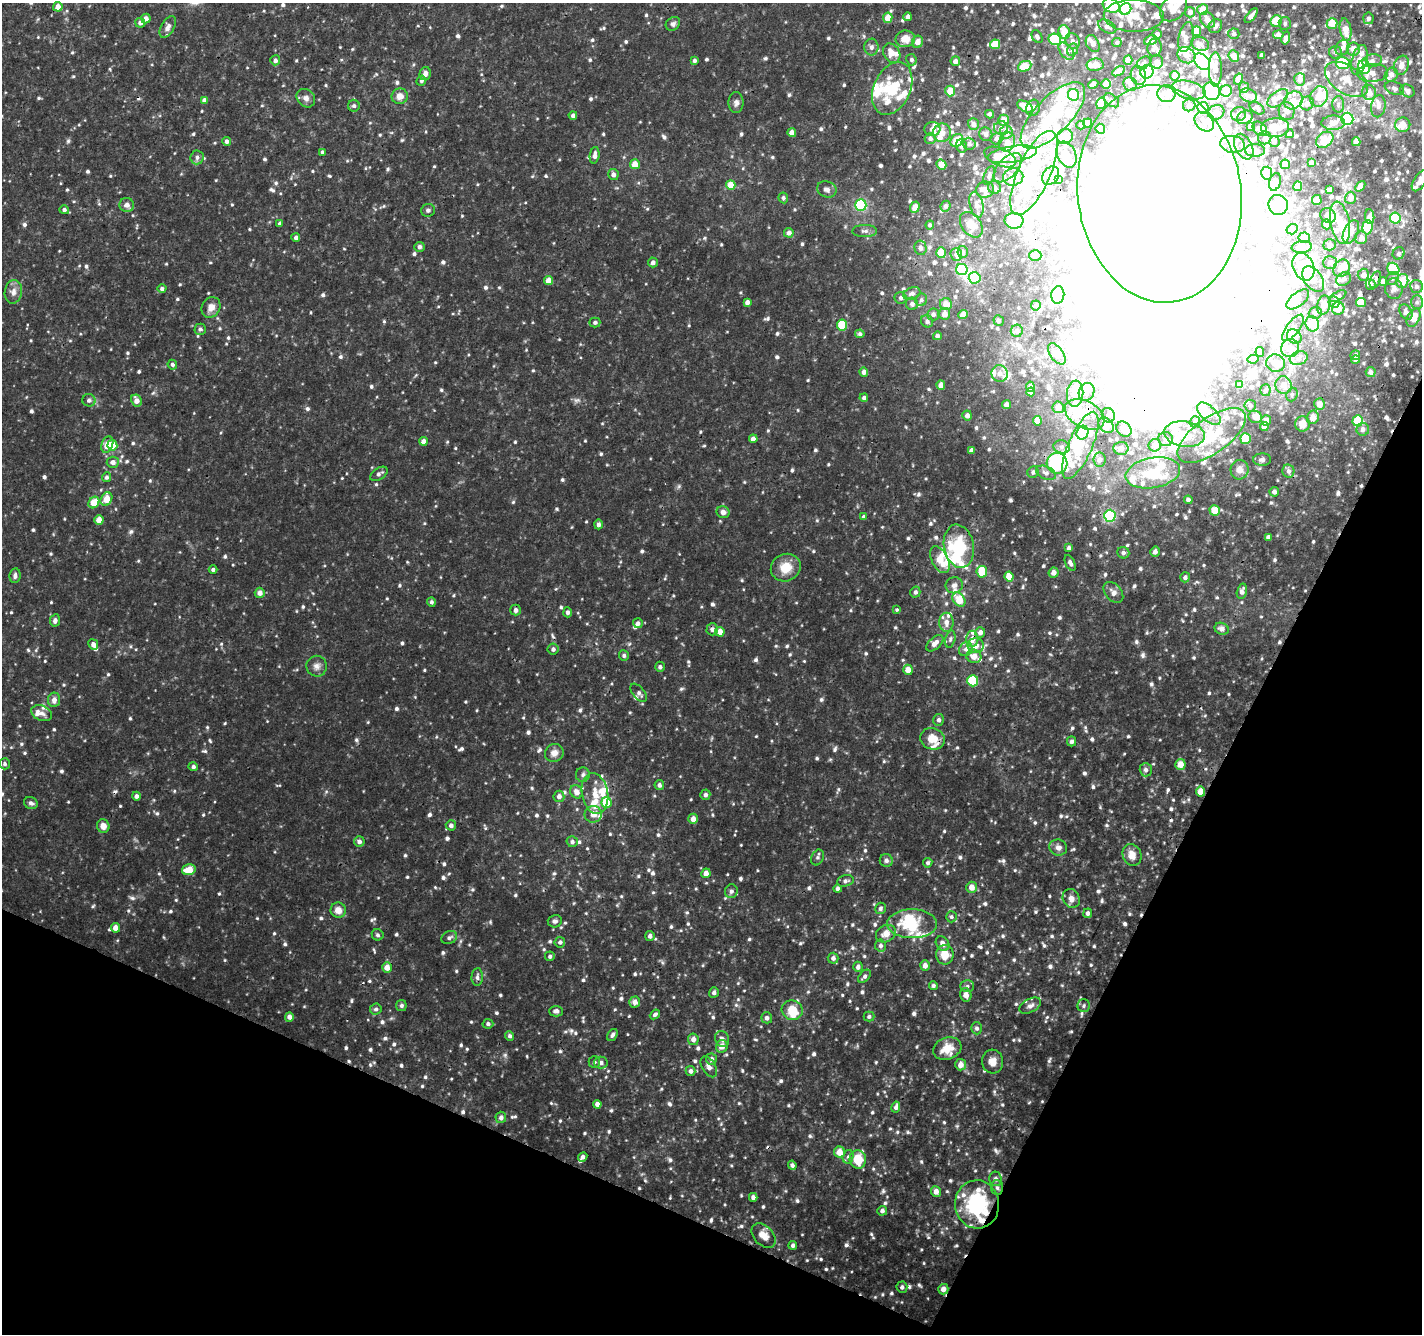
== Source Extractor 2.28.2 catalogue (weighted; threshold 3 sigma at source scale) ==
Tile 15 of 4 x 4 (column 3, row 4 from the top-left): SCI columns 2841-4260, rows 205-1536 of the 5690 x 5800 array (HDU 1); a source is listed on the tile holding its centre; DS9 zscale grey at full resolution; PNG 1424 x 1336 px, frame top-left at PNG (2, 3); each listed source drawn as its Kron ellipse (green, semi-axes under 4 px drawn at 4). Shown black and unused: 23% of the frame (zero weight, under 3 of 4 exposures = <1% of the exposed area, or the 3 px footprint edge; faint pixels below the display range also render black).
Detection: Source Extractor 2.28.2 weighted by HDU 2 'WHT'; one run over the whole footprint, this tile lists its part. Background 0.00958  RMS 0.0019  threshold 0.00834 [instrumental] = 3 sigma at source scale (4.5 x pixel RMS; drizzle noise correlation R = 1.50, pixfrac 1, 0.0396/0.0396 arcsec/px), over >= 5 px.
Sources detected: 1357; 1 too faint to see at this stretch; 123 inside a brighter object's white glare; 7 cosmic-ray / hot-pixel residue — neither listed nor drawn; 131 inside a brighter listed object's ellipse — not listed separately; of the other 1095, all 500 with FLUX_AUTO >= 0.465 (the completeness limit of this list) listed and drawn (595 fainter detections not listed), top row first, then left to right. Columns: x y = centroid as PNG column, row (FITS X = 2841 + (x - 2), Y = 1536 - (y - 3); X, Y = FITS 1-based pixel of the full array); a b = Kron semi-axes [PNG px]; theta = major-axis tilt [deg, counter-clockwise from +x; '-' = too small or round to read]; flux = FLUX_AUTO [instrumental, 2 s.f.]
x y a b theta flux
1111 5 9 6 -29 12
58 7 5 4 - 1.6
1173 8 15 11 44 3.5
1126 9 6 5 - 12
1203 10 5 5 - 2.8
1190 12 5 5 - 0.76
1134 16 30 16 -1 4.7
1251 16 8 4 49 1
908 17 4 4 - 0.93
888 18 5 4 - 2.6
1368 18 6 5 - 0.68
146 19 5 4 - 1.1
1208 20 9 6 -53 1.4
1276 21 6 5 - 3.1
140 23 5 5 - 0.68
1285 23 6 6 - 0.53
1332 23 5 5 - 4.9
673 24 8 6 40 0.6
1215 26 7 6 - 0.71
168 27 12 6 59 1
1107 27 10 6 -29 0.74
1346 30 11 5 -80 2.4
1196 31 5 4 - 2.7
1064 32 7 5 -69 3
1157 34 5 4 - 0.51
1234 34 5 5 - 0.53
1278 35 5 4 - 1
1037 37 7 5 -58 0.49
1186 37 15 7 78 1.1
1286 38 7 4 75 0.89
905 39 9 8 - 2.5
1055 39 6 5 - 14
1150 40 7 4 21 1.4
1073 41 8 7 - 0.7
917 42 6 5 - 1.2
1117 42 5 4 - 0.47
995 44 5 5 - 3.8
1093 44 9 6 -59 1.1
1200 44 9 6 -18 0.8
871 47 8 7 - 0.81
1155 48 9 7 80 0.76
1342 48 8 6 59 0.84
1353 49 7 6 - 1.5
1073 50 6 5 - 0.56
1066 51 10 6 -50 1.3
1336 52 6 6 - 0.58
892 53 10 8 -57 1.9
1186 55 9 8 - 0.97
1262 55 4 3 - 0.48
1234 56 6 5 - 2
275 60 5 5 - 0.67
694 60 4 4 - 0.51
911 60 6 5 - 0.5
1128 60 4 4 - 1.8
1359 60 15 7 75 1.8
955 61 5 5 - 0.88
1372 61 10 6 13 0.83
1157 62 7 6 - 0.72
1202 62 9 6 -47 6.9
1144 63 8 5 41 0.53
1343 63 7 6 - 6.4
1095 65 8 6 9 1.5
1401 65 10 7 68 1.5
1025 66 7 5 23 3.6
1364 67 7 6 - 6.9
1215 70 17 6 -90 1.9
1118 71 7 4 32 1.4
1147 72 7 6 - 8.7
1372 73 15 9 4 1.7
425 74 7 5 75 1
1138 75 9 7 -73 0.99
1391 75 7 6 - 1.4
1175 76 4 4 - 1.7
1238 79 6 4 63 1.9
1300 79 6 5 - 1
1346 79 24 14 -34 3.6
421 81 5 4 - 0.47
1093 84 5 4 - 0.82
1106 84 5 4 - 2.1
1130 84 7 6 - 0.57
1244 87 5 5 - 0.54
892 88 27 18 66 8
1394 88 10 6 -21 0.71
1189 90 17 8 -15 1.8
950 91 5 5 - 2.8
1211 91 9 8 - 27
1226 91 6 5 - 2.3
1407 91 7 6 - 0.93
1369 92 7 7 - 1.3
1167 93 9 8 - 1.5
1074 95 6 5 - 15
1248 95 9 6 -25 0.82
400 96 8 8 - 1.4
1319 96 10 8 65 3.1
306 98 10 8 -45 0.95
1278 98 12 6 39 1.1
204 100 4 4 - 0.84
1111 100 8 5 -37 0.61
1293 100 10 8 35 1.9
736 103 10 7 -90 0.78
1101 103 6 4 73 3.6
1307 103 7 6 - 1.2
1338 104 8 6 88 0.54
1189 105 6 6 - 0.59
354 106 6 6 - 0.51
1025 106 8 5 -31 3.2
1378 106 11 7 81 1
1033 108 8 6 72 1
1203 108 5 5 - 5.4
1257 108 8 5 -32 0.47
1287 111 9 8 - 0.97
1216 112 8 7 - 1.2
990 114 4 4 - 0.54
1239 114 7 7 - 0.69
573 115 4 4 - 0.6
1053 115 43 18 46 12
1245 117 8 6 28 0.9
1347 119 6 6 - 18
1004 120 5 5 - 1.8
1204 122 11 8 -45 1.3
1088 123 4 4 - 1.2
1333 123 12 7 1 1.5
973 124 6 5 - 0.97
1081 125 4 4 - 0.6
1403 125 7 7 - 2.3
1250 126 4 4 - 0.96
1001 128 7 6 - 0.63
1275 128 14 9 2 3.1
932 129 8 7 - 0.86
1100 129 5 4 - 0.81
1260 129 8 6 -46 0.61
1006 132 7 6 - 2
792 133 4 4 - 1.8
942 133 9 9 - 1.8
986 134 7 6 - 0.67
1290 134 4 4 - 0.57
1065 136 8 7 - 1.7
930 138 5 5 - 0.58
1265 138 7 6 - 0.52
996 139 6 5 - 0.59
1325 140 9 7 40 3.4
227 141 4 4 - 0.66
957 141 7 5 42 3.6
1007 142 10 8 66 1.5
1274 142 5 5 - 0.52
1356 142 4 4 - 1.7
969 144 6 6 - 0.65
1233 144 12 8 -9 1.2
961 146 7 5 -76 0.7
1244 147 14 8 -63 1.4
1255 150 10 6 -1 1.1
322 152 4 3 - 0.54
1012 154 25 8 9 2.7
1066 154 14 9 -65 1.8
595 155 8 5 82 0.97
197 157 7 6 - 0.64
1000 157 17 8 -24 2.7
1311 163 4 4 - 1
635 164 5 5 - 2.1
941 164 5 4 - 2.1
1285 164 5 4 - 1.3
1007 168 18 9 47 2.3
1034 173 45 16 66 11
1267 173 6 5 - 0.68
613 174 5 5 - 0.84
989 175 10 5 69 0.48
1051 176 10 7 53 1.6
1013 177 10 8 12 2.4
1059 180 4 3 - 0.68
1420 181 12 6 57 1.4
1275 182 9 5 74 0.81
731 185 5 5 - 2.6
1298 186 5 4 - 1.7
1360 186 6 4 48 1.3
995 187 6 6 - 0.5
827 189 10 8 -20 0.85
1330 189 4 3 - 0.5
985 190 9 8 - 0.88
1159 194 109 81 -83 2300
783 198 5 5 - 0.47
1350 198 6 5 - 0.97
1317 200 5 5 - 2.3
127 205 7 7 - 0.95
861 205 5 5 - 19
976 205 13 6 -77 0.87
1278 205 10 9 - 1.2
946 206 5 4 - 0.62
915 207 5 4 - 2.3
64 210 5 4 - 0.5
428 210 7 6 - 0.49
1328 216 8 7 - 0.64
1370 216 7 4 -85 1
1395 218 5 5 - 11
1014 221 9 8 - 9.1
280 223 4 4 - 0.49
1340 223 21 9 -79 3.3
1326 224 5 4 - 0.83
930 225 4 4 - 0.5
971 225 14 9 -53 2.3
1367 227 7 5 83 6.9
1292 229 5 5 - 0.7
865 231 12 6 0 0.75
1351 232 13 7 67 1.3
789 233 5 4 - 0.9
296 237 4 4 - 0.65
1304 238 5 5 - 0.56
1361 238 6 6 - 0.82
1330 245 6 6 - 0.65
419 247 5 5 - 0.74
1302 247 10 6 7 1.2
920 248 7 6 - 0.85
963 252 6 5 - 0.61
941 253 5 4 - 2.7
1399 253 6 5 - 0.46
956 254 6 6 - 0.83
1035 256 6 5 - 0.9
653 262 5 5 - 0.67
1330 262 7 6 - 0.66
1303 267 14 10 -66 6.2
1342 268 9 7 50 1.5
962 269 6 5 - 21
1393 269 6 5 - 8.5
1363 275 6 5 - 0.62
975 278 6 6 - 7.5
1392 278 7 5 44 0.49
1313 279 14 8 -54 1.6
1344 279 8 6 36 0.74
1375 280 9 5 67 0.52
548 281 4 4 - 1.8
1402 281 7 6 - 3.2
1383 282 4 4 - 0.87
1370 284 5 5 - 0.52
1416 286 6 6 - 0.67
162 289 4 4 - 0.57
1394 289 10 9 - 1.1
13 292 12 8 82 1.2
912 293 9 6 20 0.78
1058 295 9 6 82 2.1
1338 296 9 4 28 0.47
901 298 6 6 - 0.55
1298 299 13 7 39 0.97
921 300 6 6 - 0.51
747 302 4 4 - 0.75
1334 302 6 5 - 1
1417 302 7 6 - 0.48
1361 303 5 4 - 2.6
912 304 6 6 - 0.58
946 304 6 6 - 1.6
1036 305 5 5 - 0.48
1324 305 10 6 77 1.5
211 307 11 9 61 1.5
1338 308 6 6 - 1.8
1406 312 8 6 -59 0.71
1315 313 6 6 - 0.49
933 314 6 6 - 0.62
945 314 6 5 - 1
963 314 5 4 - 1.6
1414 318 10 6 63 3
999 320 5 5 - 0.51
927 321 6 6 - 0.57
595 322 5 5 - 0.47
1312 324 8 6 -70 3.2
842 325 5 5 - 7.2
1293 328 16 6 53 1
200 329 5 5 - 0.5
1017 331 6 6 - 0.74
860 334 5 4 - 0.47
937 336 4 4 - 0.71
1294 336 8 6 -39 1.8
1290 348 9 8 - 1.3
1260 352 5 3 - 0.48
1057 354 12 6 -55 0.92
1355 355 5 4 - 0.65
1299 358 9 6 16 0.9
1253 359 5 4 - 0.67
1356 360 4 4 - 0.65
1276 363 9 8 - 1.3
172 365 5 4 - 0.53
864 372 4 4 - 0.93
1371 372 5 5 - 0.76
999 374 8 8 - 1.2
941 385 4 4 - 1.7
1240 385 4 4 - 0.62
1284 385 9 8 - 1.6
1030 386 5 4 - 0.86
1265 390 6 5 - 0.66
1031 392 4 4 - 1.1
1087 392 9 7 62 1
1075 394 13 8 84 2.2
1292 395 7 5 68 0.5
864 398 4 4 - 0.6
89 400 6 6 - 0.62
136 401 6 5 - 1.3
1319 404 6 5 - 1.8
1006 405 4 4 - 0.72
1250 406 6 5 - 0.61
1058 407 6 5 - 1.2
1085 414 21 13 -27 3.9
1209 414 14 7 -43 1.5
967 415 5 4 - 0.9
1108 415 7 6 - 0.73
1255 417 7 6 - 1.4
1313 417 7 6 - 1.7
1266 420 5 5 - 1.2
1037 421 5 4 - 1.9
1358 421 5 5 - 4.6
1195 422 5 5 - 0.51
1303 424 8 7 - 2.3
1106 425 9 6 -48 2.4
1264 427 4 4 - 2
1124 429 8 6 -45 1.4
1363 429 6 6 - 0.83
1083 433 7 6 - 6.9
1185 434 20 12 -9 3.5
1211 435 40 17 36 7.2
753 439 4 4 - 1.1
1166 439 7 7 - 0.76
1246 439 5 5 - 5.7
423 441 4 4 - 1.1
107 445 8 5 70 2.7
112 445 5 5 - 3
1080 445 36 12 67 6.2
1155 445 6 6 - 1.5
1062 447 8 6 -14 0.72
1121 448 7 6 - 0.93
971 450 4 4 - 0.69
1099 459 7 6 - 0.62
1262 460 9 6 1 0.68
113 462 6 5 - 0.94
1057 463 10 10 - 15
1240 470 9 9 - 1.5
1288 471 7 6 - 0.72
1033 472 6 5 - 0.6
1046 473 10 6 -25 0.77
1153 473 27 15 10 5.6
379 474 10 5 34 0.69
106 477 5 4 - 0.61
1274 492 4 4 - 0.79
106 499 7 5 59 3.3
1188 500 4 4 - 0.65
94 503 6 5 - 2.8
1215 511 5 5 - 2.7
723 512 6 6 - 0.95
1110 516 6 5 - 17
864 517 4 4 - 0.61
99 520 4 4 - 2.1
598 524 5 4 - 0.65
1268 537 4 4 - 0.79
959 546 22 15 -80 9.4
1069 548 4 4 - 0.49
1155 552 5 4 - 0.8
1123 553 6 5 - 0.67
940 560 14 8 -63 2.9
1070 563 8 4 -64 0.69
786 568 15 13 23 3.4
213 569 4 4 - 0.49
982 572 6 5 - 5.1
1054 573 5 5 - 1.1
15 575 7 5 84 0.57
1009 576 5 4 - 2.9
1185 577 5 4 - 0.59
954 585 8 8 - 0.99
1242 591 8 5 76 0.85
915 592 5 5 - 0.59
260 593 5 5 - 1.1
1113 593 12 8 -50 1.1
959 600 8 6 -53 3.6
431 602 5 4 - 0.47
516 610 5 5 - 0.81
896 610 3 3 - 0.74
568 612 5 4 - 0.54
55 620 6 5 - 0.78
946 622 9 7 -90 1.3
638 623 5 5 - 0.68
712 629 6 6 - 0.7
1222 629 7 5 -23 0.89
720 632 5 5 - 1.7
980 632 5 5 - 0.98
950 639 8 5 75 0.54
972 639 8 6 89 1.1
935 643 10 5 42 1.3
93 644 5 5 - 1.1
976 646 8 7 - 1.1
553 649 5 5 - 0.57
966 649 7 6 - 0.7
624 656 5 5 - 0.48
974 656 7 6 - 1.4
317 666 10 10 - 1
660 667 5 4 - 0.47
908 670 5 5 - 1.9
973 681 5 5 - 9.1
639 693 11 6 -50 0.66
54 700 7 6 - 1
42 713 11 7 -23 0.98
939 720 6 5 - 0.59
933 739 12 10 -24 2.7
1072 741 5 4 - 0.55
554 753 9 9 - 1.2
5 764 5 5 - 0.48
1180 764 5 5 - 2.3
193 767 5 4 - 0.51
1146 770 7 6 - 0.66
583 775 7 7 - 0.58
659 785 5 4 - 0.59
576 792 7 6 - 1.2
1201 792 5 4 - 2.7
595 793 20 13 -79 3.3
705 795 5 5 - 0.63
136 796 4 4 - 0.7
559 796 5 5 - 0.93
31 803 7 6 - 0.65
606 803 5 5 - 6
593 814 8 8 - 1.5
693 819 5 5 - 1.3
451 825 5 5 - 0.73
103 826 7 6 - 1.4
359 842 5 5 - 0.72
572 842 5 5 - 0.61
1058 848 9 8 - 0.99
1132 855 11 9 -68 1.9
817 857 8 6 67 0.52
886 860 6 6 - 0.67
928 863 5 4 - 0.47
189 870 7 5 13 3.2
706 873 5 4 - 1.1
845 881 8 5 16 0.54
971 887 5 5 - 1.7
838 889 4 3 - 0.67
731 891 7 6 - 0.57
1071 899 10 8 -62 1.1
880 908 6 5 - 0.51
338 910 7 7 - 1.5
1088 913 5 4 - 0.63
951 917 5 5 - 0.47
555 921 7 6 - 0.55
912 924 25 14 0 7.5
115 928 5 4 - 1.2
886 934 10 8 27 1.8
378 935 6 5 - 0.49
650 936 5 5 - 0.71
449 938 8 6 26 0.62
560 942 5 5 - 0.52
943 944 8 6 -55 1.2
880 946 6 5 - 0.67
945 955 10 8 -90 2.9
550 956 5 4 - 0.51
833 958 5 5 - 0.68
925 965 5 4 - 1.1
387 967 5 5 - 1.5
858 967 5 4 - 0.77
864 976 8 5 46 0.54
477 977 9 5 86 0.62
933 986 4 4 - 0.51
967 986 7 6 - 0.49
714 992 5 4 - 0.57
966 995 7 5 -75 1.4
635 1002 5 5 - 1.2
401 1006 5 5 - 0.48
1030 1006 12 6 28 0.85
1084 1006 6 6 - 0.47
376 1009 6 5 - 0.47
792 1010 11 9 -17 3.8
556 1011 7 5 1 0.72
655 1014 5 4 - 0.47
289 1017 4 4 - 0.99
869 1017 5 5 - 0.48
767 1018 5 5 - 0.7
488 1024 5 5 - 0.47
977 1028 6 5 - 0.53
612 1035 6 4 55 0.48
510 1036 5 4 - 0.49
693 1039 6 5 - 0.94
722 1039 8 7 - 0.91
722 1046 6 6 - 1.5
947 1049 14 11 19 3.4
711 1059 6 5 - 0.77
594 1062 6 6 - 0.48
993 1062 12 10 -84 1.8
601 1063 6 6 - 0.63
961 1065 6 5 - 1.3
709 1067 11 6 -60 0.87
690 1071 5 5 - 0.63
597 1104 4 4 - 0.77
896 1107 6 4 80 0.65
501 1117 6 5 - 0.76
840 1152 6 5 - 2.3
583 1157 5 3 - 0.6
848 1157 7 5 75 0.47
858 1159 9 8 - 4.4
792 1165 4 4 - 0.5
996 1179 7 6 - 0.75
997 1188 7 6 - 0.55
936 1191 5 5 - 1.3
753 1197 4 4 - 0.78
977 1204 24 22 -83 16
882 1211 5 5 - 0.62
764 1236 14 9 -46 2.1
793 1245 4 4 - 0.55
902 1287 5 5 - 0.59
943 1289 5 5 - 1.1
Overlapping masked pixels (flux is a lower limit): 4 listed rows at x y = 1159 194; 972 639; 1201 792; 977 1204
Isophote crosses this tile's border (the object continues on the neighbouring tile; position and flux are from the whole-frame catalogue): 5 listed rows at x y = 1111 5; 58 7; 1126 9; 1420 181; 1159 194
Unlisted compact peaks at least as high as the median listed source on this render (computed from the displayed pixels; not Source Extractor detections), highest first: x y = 807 1260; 741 1195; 704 238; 670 1198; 639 1043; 995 665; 1100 807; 326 792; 727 874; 630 712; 210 262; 945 810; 706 883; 731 1165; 695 1120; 757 870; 744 482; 662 962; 916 1047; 1147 633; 130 646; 133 215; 1062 985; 407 562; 153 393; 1029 1103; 226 344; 36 650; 556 589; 725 1204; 627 1034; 574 903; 673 595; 696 889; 526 350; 583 1021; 233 565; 164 937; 1050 654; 703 965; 681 930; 304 1006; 882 527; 617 905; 438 306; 532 176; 986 601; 481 74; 740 292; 654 796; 895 141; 415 697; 1387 12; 1183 621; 787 926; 701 607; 958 1150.